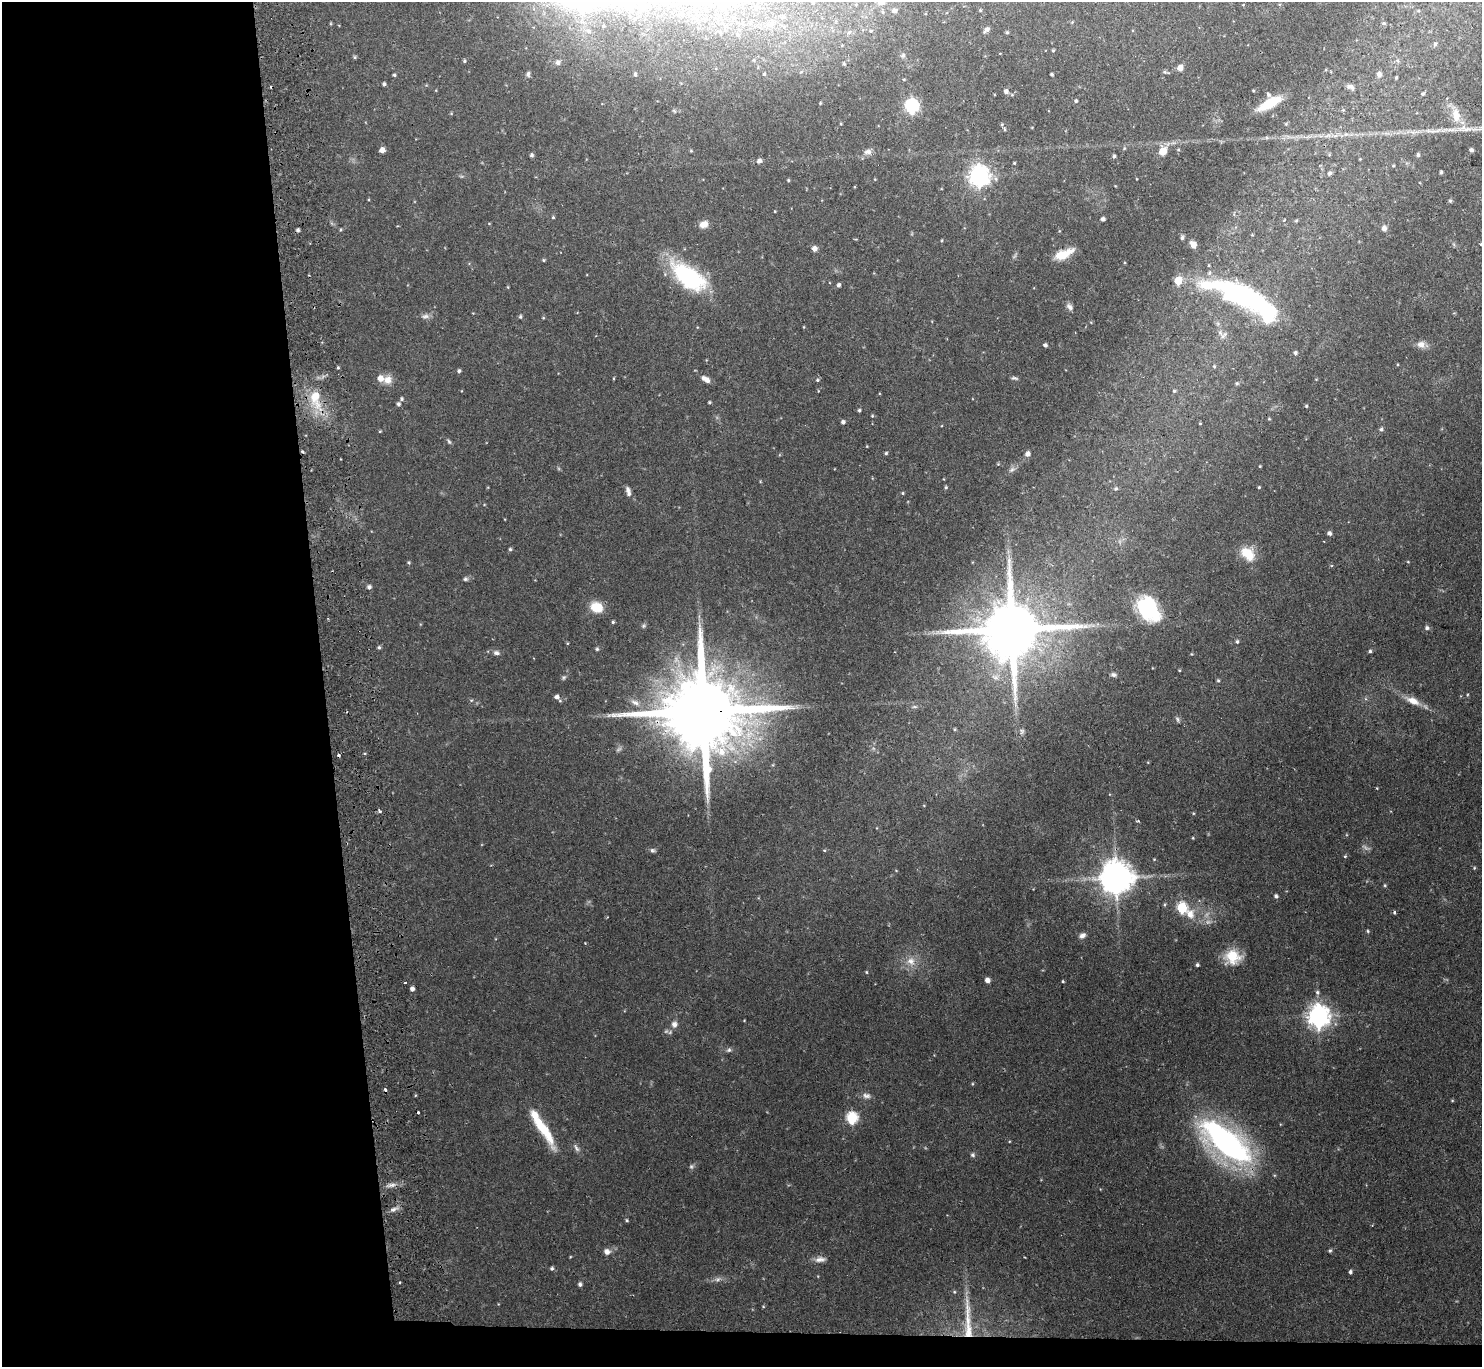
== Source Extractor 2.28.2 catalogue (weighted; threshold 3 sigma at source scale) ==
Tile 7 of 3 x 3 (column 1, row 3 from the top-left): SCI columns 56-1535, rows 201-1565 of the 4550 x 4427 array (HDU 1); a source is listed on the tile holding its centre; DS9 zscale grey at full resolution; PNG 1484 x 1369 px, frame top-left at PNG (2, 2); no overlay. Shown black and unused: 24% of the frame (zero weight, under 2 of 3 exposures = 3% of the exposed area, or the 3 px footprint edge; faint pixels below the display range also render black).
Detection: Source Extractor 2.28.2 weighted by HDU 2 'WHT'; one run over the whole footprint, this tile lists its part. Background 0.0617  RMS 0.0052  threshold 0.0233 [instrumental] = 3 sigma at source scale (4.5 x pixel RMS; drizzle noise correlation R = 1.50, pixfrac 1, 0.05/0.05 arcsec/px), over >= 5 px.
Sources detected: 220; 5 too faint to see at this stretch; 2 inside a brighter object's white glare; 4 cosmic-ray / hot-pixel residue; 1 long thin detection or spike segment (spike, bleed or trail) — not listed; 4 inside a brighter listed object's ellipse — not listed separately; the other 204 listed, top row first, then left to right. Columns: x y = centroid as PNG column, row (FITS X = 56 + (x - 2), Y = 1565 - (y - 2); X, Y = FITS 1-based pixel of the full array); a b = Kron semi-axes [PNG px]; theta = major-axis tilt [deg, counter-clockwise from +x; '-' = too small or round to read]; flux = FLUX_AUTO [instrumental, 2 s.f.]
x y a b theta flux
665 2 5 5 - 1.1
813 2 4 4 - 0.7
881 2 12 9 11 4.8
1243 5 4 2 - 0.32
980 10 4 4 - 0.55
894 11 8 6 9 1.5
1384 23 6 4 12 0.82
771 25 8 7 - 2.2
987 30 7 5 43 2.2
871 31 5 4 - 0.77
1007 32 5 4 - 0.72
1435 44 6 4 79 1.1
1053 50 4 3 - 0.55
903 55 7 6 - 1.4
355 57 5 4 - 0.73
464 61 5 4 - 0.81
558 62 6 6 - 1.8
844 64 4 3 - 0.62
1180 68 6 5 - 3.6
1165 72 7 5 -2 0.99
528 74 7 5 74 1.2
635 74 5 4 - 0.97
764 74 4 3 - 0.54
1052 74 3 3 - 0.8
1379 74 7 6 - 2
394 75 4 4 - 0.75
904 79 4 4 - 0.54
384 84 4 3 - 1
1350 87 11 6 -17 2
1006 91 6 6 - 1.8
1423 93 5 4 - 0.82
1268 94 6 5 - 0.99
1076 101 4 4 - 0.77
1270 103 22 8 29 19
911 106 7 6 - 100
1456 115 23 12 -82 9.9
1124 148 5 3 - 0.51
382 150 5 5 - 3.4
1178 150 4 4 - 0.56
1471 150 4 4 - 1.3
691 151 4 4 - 0.55
1163 151 8 7 - 7.6
868 152 11 8 3 2.5
532 155 5 5 - 1
1418 155 5 4 - 0.99
1114 156 4 4 - 0.96
759 161 5 5 - 2.3
1014 163 3 3 - 0.5
1441 172 4 3 - 0.92
1330 173 5 5 - 1.3
979 176 8 7 - 320
788 180 4 3 - 0.59
1450 201 6 4 -89 0.9
775 211 3 3 - 0.41
553 217 4 4 - 0.58
1103 219 4 4 - 1.5
1296 220 5 4 - 0.58
489 223 5 3 - 0.39
704 224 11 8 20 4.1
1384 228 7 6 - 1.9
298 230 4 4 - 1.1
341 230 5 4 - 0.65
1059 231 5 3 - 0.43
1182 237 5 5 - 1.3
942 240 4 3 - 0.45
1193 244 8 6 -54 3.6
1481 244 4 3 - 0.48
814 248 5 5 - 2.7
1063 254 19 8 24 11
543 260 4 3 - 0.6
688 277 43 20 -37 51
1178 281 5 5 - 16
838 285 4 4 - 1.3
1239 292 62 29 -19 81
1070 307 10 6 -50 1.7
425 316 12 7 3 2.2
520 316 5 4 - 0.88
543 318 5 4 - 0.5
804 327 4 3 - 0.38
1223 335 15 6 41 2.1
1421 344 12 10 -2 3.3
1045 345 4 3 - 1.2
1295 353 5 5 - 1.1
1214 366 5 4 - 0.65
338 368 4 3 - 0.65
459 371 4 4 - 1
1014 378 9 4 -8 1
705 379 12 6 -32 3.2
388 380 13 12 - 4.6
817 380 5 4 - 0.76
1237 383 5 4 - 0.72
1174 391 5 4 - 0.76
315 398 31 13 -78 18
402 399 5 4 - 1
709 402 4 3 - 0.7
398 404 5 4 - 1.1
1306 406 4 4 - 0.58
859 410 4 3 - 0.82
872 416 4 3 - 0.49
1269 419 4 4 - 0.48
843 422 4 4 - 1.5
1200 423 3 2 - 0.39
1381 429 5 4 - 1.1
380 431 4 3 - 0.48
449 441 8 4 -52 0.9
867 446 4 3 - 0.35
886 453 4 4 - 0.74
1028 454 6 6 - 2.4
998 464 4 4 - 0.49
1260 466 3 3 - 0.46
1012 470 11 6 37 1.8
760 481 5 3 - 0.45
946 487 4 4 - 0.71
1259 487 3 3 - 0.58
628 489 8 6 -57 1.7
1116 489 5 5 - 1
903 493 4 4 - 0.54
484 505 4 3 - 0.35
1329 533 5 5 - 1.4
510 549 5 4 - 0.82
1248 554 18 13 -41 12
409 562 5 4 - 0.69
1408 562 4 3 - 0.4
465 579 7 6 - 1.1
369 587 5 5 - 1.5
596 607 12 9 -22 12
1148 609 28 19 -51 41
613 622 4 3 - 0.75
643 626 6 6 - 0.95
1427 628 5 5 - 1.4
1011 629 18 16 6 4900
1237 642 5 4 - 0.92
379 647 5 4 - 0.86
597 649 5 4 - 0.84
1370 651 5 4 - 0.99
496 653 9 6 -11 1.8
1179 670 3 3 - 0.41
1113 675 8 6 -2 1.4
564 677 7 6 - 0.94
1218 680 4 4 - 0.67
557 697 6 5 - 2.1
471 700 5 5 - 0.66
1413 701 21 9 -25 6.5
635 703 14 7 -27 3.2
914 707 8 4 0 0.97
704 711 26 19 -1 10000
1177 719 8 5 -62 1
954 729 4 4 - 0.61
1022 731 7 6 - 1.3
1377 788 3 3 - 0.41
379 811 3 3 - 1.9
1193 813 4 3 - 0.39
1193 838 3 3 - 0.41
653 850 7 6 - 1.3
824 850 5 4 - 0.55
1345 856 4 4 - 0.61
1154 859 4 3 - 0.44
1474 868 4 3 - 0.51
896 870 5 3 - 0.35
1116 878 10 9 - 1200
1385 885 5 4 - 0.59
1276 896 5 5 - 1.2
1165 905 6 4 58 0.72
1182 908 6 6 - 42
1394 912 4 3 - 1.1
1190 914 15 12 -86 7.5
1368 931 5 4 - 0.61
1082 935 9 6 27 2
585 943 3 3 - 0.3
1233 957 20 17 5 13
911 961 13 12 - 5.8
1197 965 4 4 - 0.98
866 972 4 4 - 0.5
987 980 5 5 - 2.4
1063 981 3 3 - 0.61
412 989 4 4 - 1.9
1317 992 6 6 - 1.2
1318 1016 8 8 - 390
744 1020 3 3 - 0.35
674 1024 10 9 - 2.8
729 1050 7 6 - 1.2
972 1084 5 3 - 0.47
866 1096 12 8 -7 2.4
418 1112 3 2 - 0.63
852 1118 6 6 - 49
544 1129 45 10 -57 20
1226 1142 57 25 -38 150
576 1148 12 6 -56 1.8
973 1155 6 6 - 1.1
691 1166 7 6 - 1.1
391 1185 15 6 8 2.9
394 1209 13 6 20 2.2
627 1220 4 3 - 0.71
1330 1251 6 4 62 0.75
607 1252 9 8 - 2.5
570 1257 4 3 - 0.37
820 1259 16 7 4 3
552 1268 5 4 - 1
1350 1272 5 4 - 1.1
718 1279 11 7 11 2.3
400 1282 3 2 - 0.44
580 1284 5 4 - 1.3
954 1292 5 4 - 0.57
763 1307 5 3 - 0.45
Overlapping masked pixels (flux is a lower limit): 1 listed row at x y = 704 711
Isophote crosses this tile's border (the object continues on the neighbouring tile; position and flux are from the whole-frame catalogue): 4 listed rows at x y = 665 2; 813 2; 881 2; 1481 244